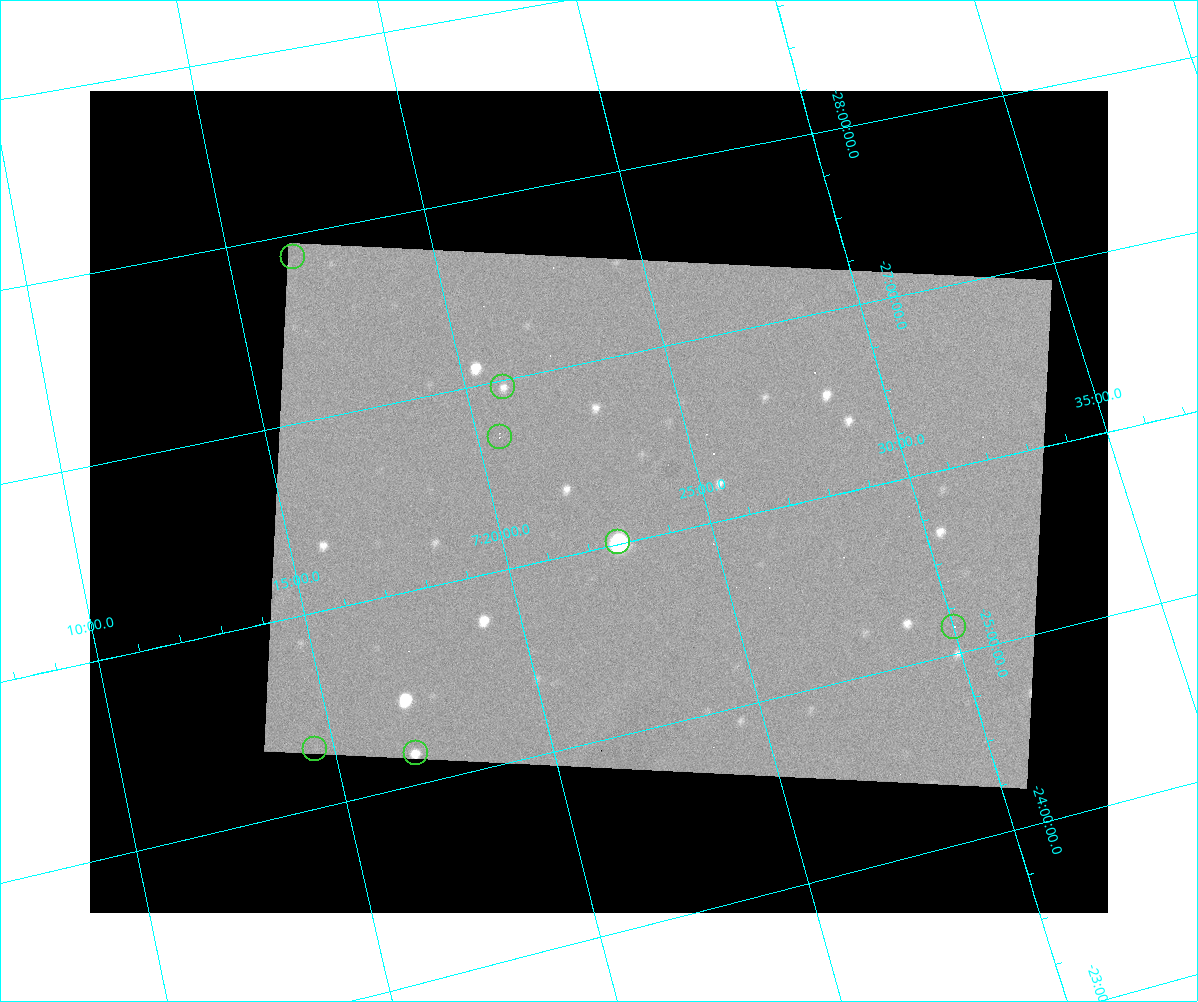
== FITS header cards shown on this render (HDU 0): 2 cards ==
NAXIS1  =                 1018 / size of the n'th axis
NAXIS2  =                  822 / size of the n'th axis

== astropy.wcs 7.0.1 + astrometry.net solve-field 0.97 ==
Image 1018 x 822 px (HDU 0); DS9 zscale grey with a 90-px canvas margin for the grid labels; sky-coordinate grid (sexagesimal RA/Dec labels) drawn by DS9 from the SOLVED WCS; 7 Tycho-2 reference stars matched to detected sources circled (green)
Header WCS: none
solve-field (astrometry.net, Tycho-2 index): SOLVED blind (the file carries no WCS)
Solved WCS: RA---TAN-SIP/DEC--TAN-SIP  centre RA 07:22:30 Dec -26:15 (110.63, -26.25 deg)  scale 19.5 arcsec/px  FOV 330.9' x 268.9'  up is +166 deg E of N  parity normal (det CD < 0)
(file carries no celestial WCS; the grid is the blind solution)
Tycho-2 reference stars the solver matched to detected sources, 7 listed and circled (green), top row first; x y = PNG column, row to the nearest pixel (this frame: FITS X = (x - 90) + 1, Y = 822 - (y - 91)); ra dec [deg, ICRS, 3 dp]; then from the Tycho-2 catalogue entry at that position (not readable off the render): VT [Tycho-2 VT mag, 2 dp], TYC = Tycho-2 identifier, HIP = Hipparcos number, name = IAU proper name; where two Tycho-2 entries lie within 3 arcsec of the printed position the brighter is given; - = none
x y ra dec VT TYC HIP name
293 257 109.146 -27.881 4.86 6545-482-1 35205 -
503 387 110.229 -26.964 5.96 6545-1765-1 35611 -
500 437 110.136 -26.700 6.76 6545-2531-1 35578 -
618 542 110.680 -26.011 7.18 6541-308-1 35769 -
954 627 112.509 -25.146 7.14 6542-1135-1 36451 -
315 749 108.642 -25.302 7.33 6528-1950-1 35012 -
416 753 109.209 -25.159 7.04 6541-2528-1 35229 -